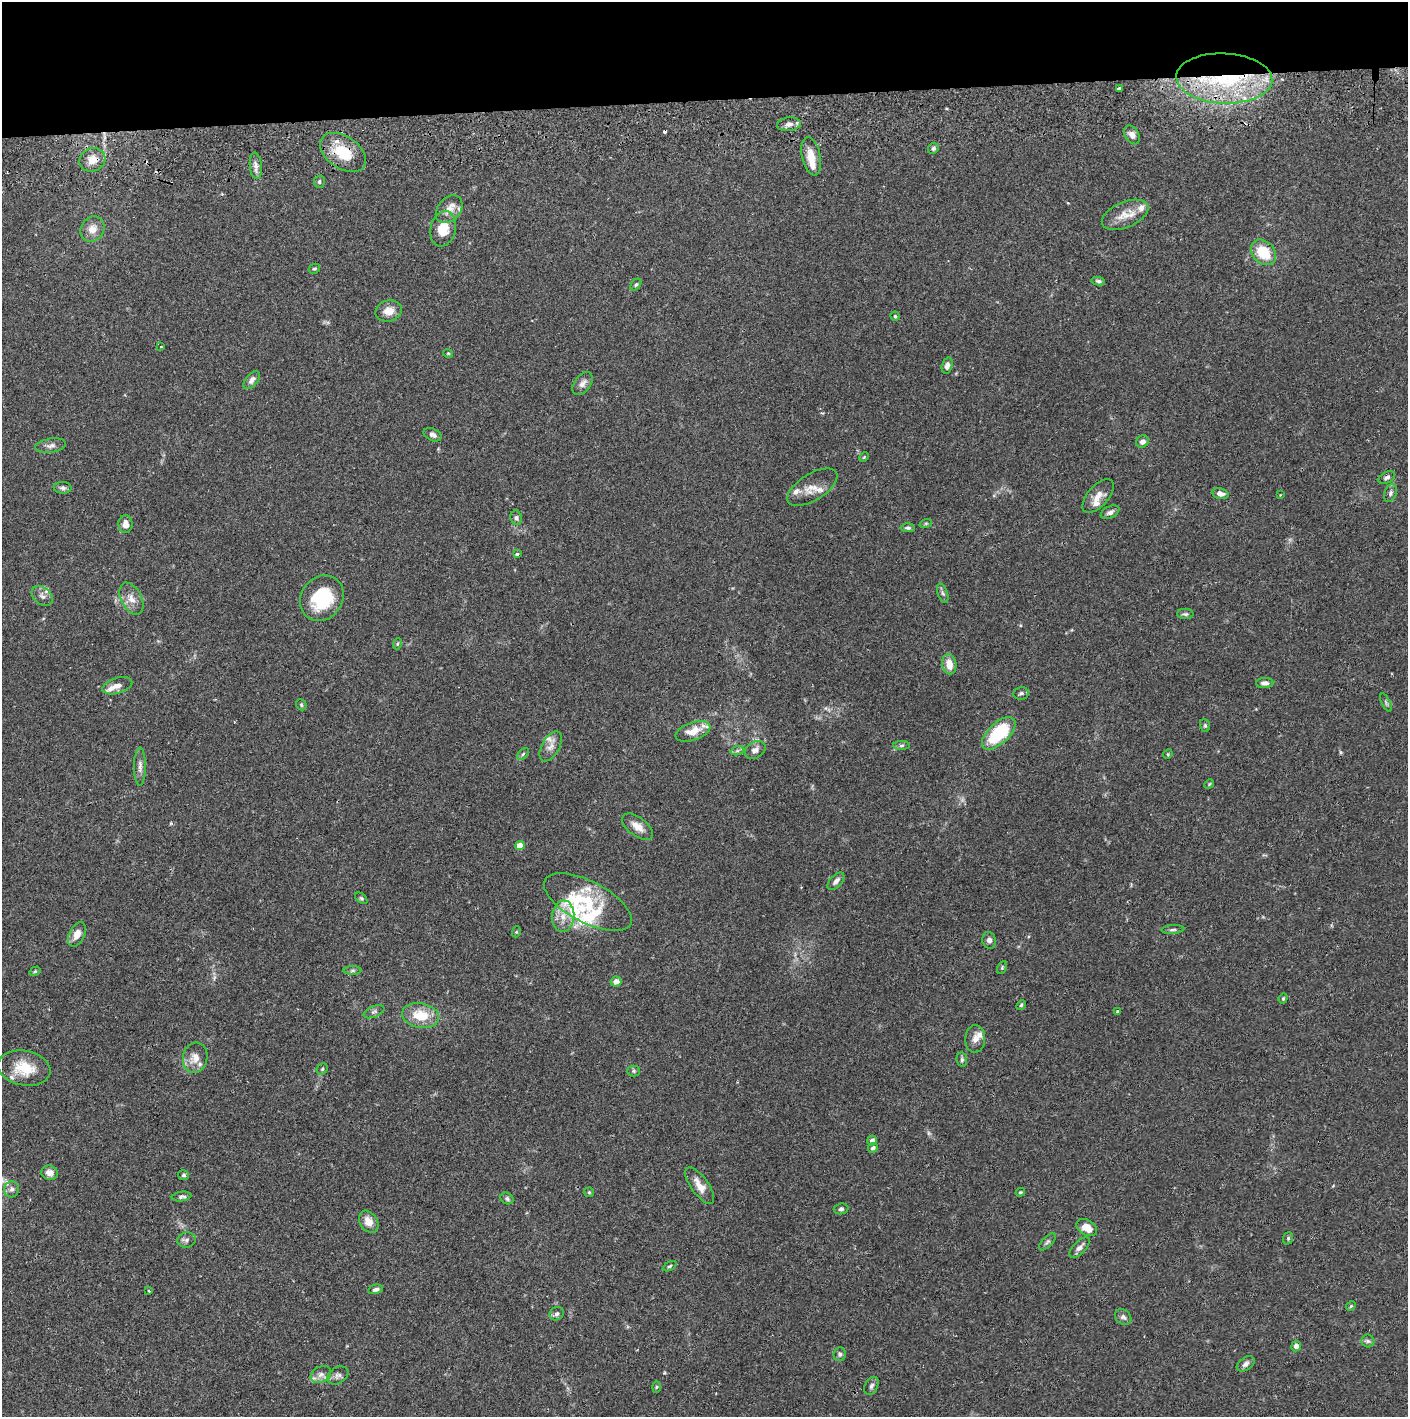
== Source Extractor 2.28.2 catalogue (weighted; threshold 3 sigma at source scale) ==
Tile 2 of 3 x 3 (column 2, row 1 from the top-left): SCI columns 1410-2815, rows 2888-4302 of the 4228 x 4360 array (HDU 1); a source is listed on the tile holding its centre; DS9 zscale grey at full resolution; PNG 1410 x 1419 px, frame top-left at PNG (2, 2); each listed source drawn as its Kron ellipse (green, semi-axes under 4 px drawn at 4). Shown black and unused: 7% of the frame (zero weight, under 2 of 3 exposures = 3% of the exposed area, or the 3 px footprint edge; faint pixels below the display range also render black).
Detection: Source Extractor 2.28.2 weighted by HDU 2 'WHT'; one run over the whole footprint, this tile lists its part. Background 0.0687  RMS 0.0048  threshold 0.0217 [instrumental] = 3 sigma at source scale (4.5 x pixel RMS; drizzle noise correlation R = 1.50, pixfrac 1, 0.05/0.05 arcsec/px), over >= 5 px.
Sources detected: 147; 1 too faint to see at this stretch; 4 cosmic-ray / hot-pixel residue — neither listed nor drawn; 21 inside a brighter listed object's ellipse — not listed separately; the other 121 listed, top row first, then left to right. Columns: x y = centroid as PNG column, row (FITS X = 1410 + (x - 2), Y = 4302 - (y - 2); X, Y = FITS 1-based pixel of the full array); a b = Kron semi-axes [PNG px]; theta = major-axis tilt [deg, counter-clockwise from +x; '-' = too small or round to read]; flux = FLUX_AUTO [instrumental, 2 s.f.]
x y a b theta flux
1224 78 48 25 -3 61
1119 88 3 3 - 1.4
789 124 12 7 6 2.4
1132 135 10 7 -58 2.9
933 148 5 5 - 0.97
343 152 25 16 -34 16
811 156 19 9 -78 7.1
92 160 13 11 24 5.9
256 166 13 6 -84 2.4
319 182 6 5 - 0.99
449 209 15 11 49 4.8
1125 215 25 12 23 7.4
92 229 13 11 54 4.7
443 229 18 12 78 9.4
1263 252 14 11 -45 13
314 269 6 4 27 0.79
1098 281 7 4 -9 0.92
636 285 6 4 49 0.79
389 311 13 10 16 5
895 316 4 4 - 0.59
161 347 3 2 - 0.53
448 353 5 4 - 0.56
947 365 8 5 74 2.2
252 380 10 6 50 2.1
582 384 13 8 52 2.6
433 435 9 6 -26 2
1142 442 7 5 40 2.2
51 446 15 7 8 2.3
864 457 5 4 - 0.49
1387 477 9 5 26 1.3
812 487 28 13 32 6.2
63 488 9 6 -2 1.4
1390 493 9 6 69 1.4
1220 494 8 5 -13 2.8
1280 495 3 3 - 0.31
1098 496 20 10 48 4.9
1110 512 10 6 26 1.7
516 518 7 6 - 1.4
926 523 6 4 19 0.67
125 524 9 7 -87 3.4
908 528 7 4 2 1
517 554 4 3 - 0.88
943 593 10 5 -71 1.2
42 596 12 8 -38 2.2
322 598 24 20 55 26
131 599 17 10 -63 4.7
1185 614 8 5 -1 1
397 644 5 3 - 0.49
949 664 10 7 -79 5.4
1265 683 8 5 1 2.1
117 686 15 8 17 3.5
1021 693 8 6 12 1.3
1386 702 10 4 -63 0.94
301 705 6 5 - 0.64
1205 725 6 5 - 0.77
693 731 18 9 19 7.8
999 733 21 10 43 30
901 745 8 4 1 1.1
551 746 16 8 60 3.3
755 750 11 8 30 2.4
737 751 7 4 19 0.89
523 754 7 4 45 0.88
1168 754 5 4 - 0.52
140 766 19 6 90 2.6
1209 784 5 4 - 0.53
637 827 18 9 -36 4.6
520 846 5 4 - 7
836 881 10 6 47 2.3
361 898 7 4 -41 0.7
588 902 48 20 -28 25
563 916 15 11 84 6.1
1173 930 11 4 3 1
516 932 5 3 - 0.51
77 934 13 8 65 4.3
989 940 8 6 -73 1.9
1002 968 7 4 65 0.67
35 971 6 4 29 0.67
353 971 9 4 1 1
616 981 5 5 - 2.6
1283 998 5 4 - 0.58
1021 1005 5 4 - 0.62
374 1012 11 5 23 1.4
1118 1012 4 3 - 2.2
420 1016 18 12 -9 13
975 1039 14 10 86 3.5
195 1058 15 12 79 5.2
962 1060 7 5 -78 1
24 1068 26 17 -10 13
322 1069 6 5 - 0.72
634 1071 6 5 - 0.85
872 1141 5 4 - 2.4
873 1148 5 4 - 1.3
49 1173 8 7 - 3
184 1175 5 4 - 0.85
700 1186 21 8 -54 5.3
12 1189 8 7 - 1.7
589 1192 5 4 - 0.61
1020 1192 5 3 - 0.62
182 1197 10 4 8 1.2
507 1199 7 5 -32 1
841 1209 7 5 8 1.1
369 1222 12 8 -57 4.5
1087 1228 11 7 -30 5.7
1288 1238 6 5 - 0.7
186 1240 9 7 11 1.6
1048 1242 11 5 46 1.2
1080 1248 13 6 46 2.2
670 1266 7 4 27 0.81
376 1289 7 4 13 1.4
149 1291 3 3 - 1.4
1351 1306 5 4 - 0.54
557 1314 7 6 - 1.3
1123 1317 9 7 -38 1.5
1368 1341 6 6 - 1.1
1296 1346 5 5 - 1.8
840 1354 7 6 - 1.1
1246 1364 10 6 35 1.8
321 1375 11 7 28 2.7
338 1375 11 8 33 2
871 1386 10 6 63 1.4
656 1387 6 4 88 0.55
Overlapping masked pixels (flux is a lower limit): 3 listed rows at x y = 1224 78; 343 152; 92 160